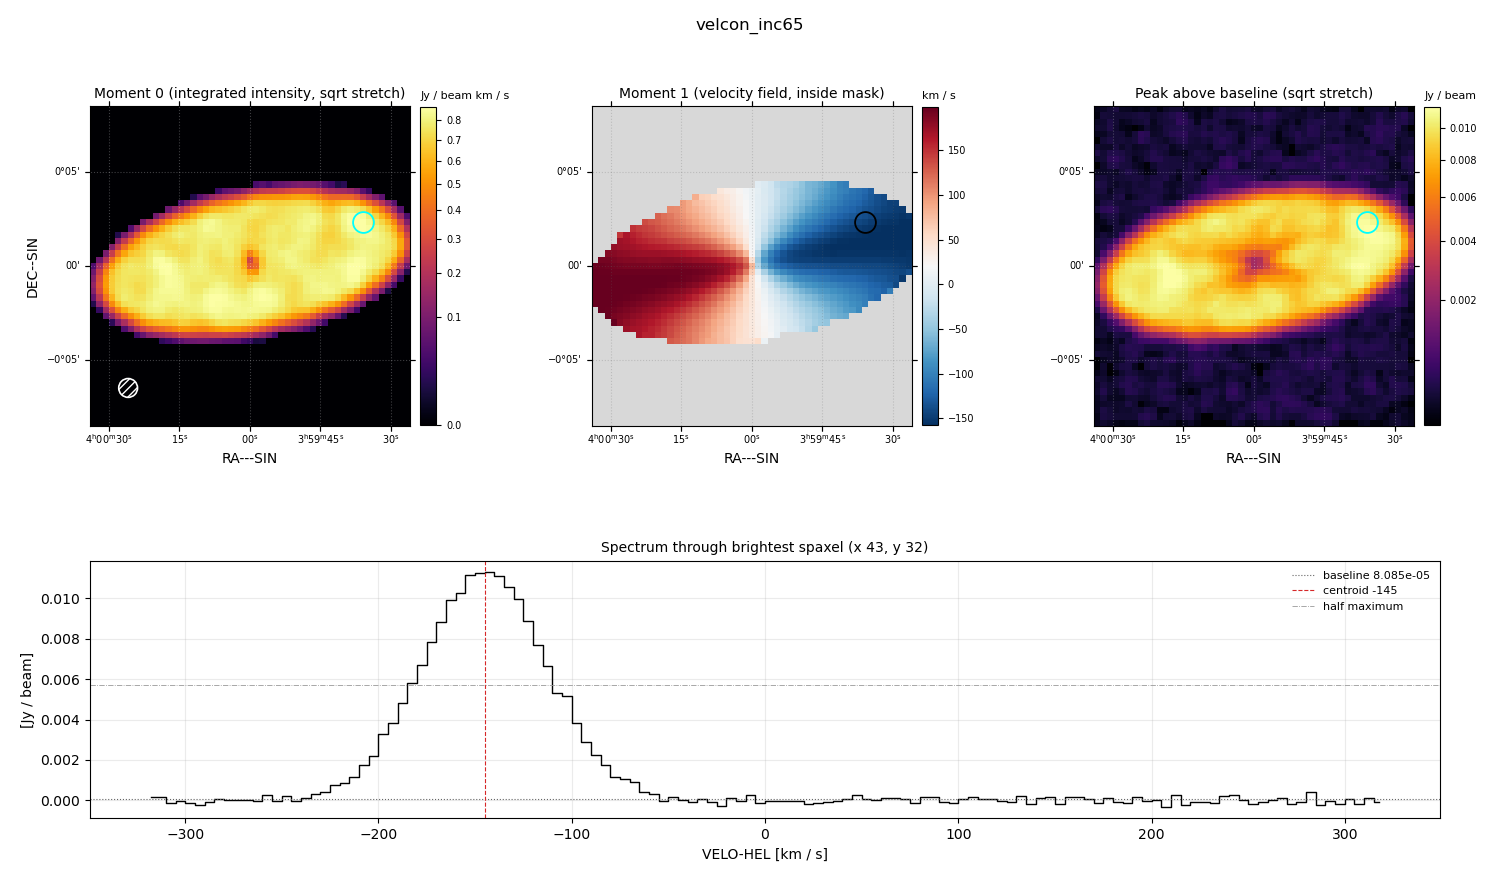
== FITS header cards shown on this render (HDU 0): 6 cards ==
OBJECT  = 'velcon_inc65'
BUNIT   = 'JY/BEAM '           /
CTYPE1  = 'RA---SIN'           /
CTYPE2  = 'DEC--SIN'           /
CTYPE3  = 'VELO-HEL'           /
CUNIT3  = 'km/s    '           /

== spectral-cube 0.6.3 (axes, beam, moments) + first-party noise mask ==
SpectralCube HDU 0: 128 channels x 51 x 51 spaxels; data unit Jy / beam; figure title: velcon_inc65
Units: BUNIT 'JY/BEAM' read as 'Jy/beam' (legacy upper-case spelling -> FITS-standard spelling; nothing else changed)
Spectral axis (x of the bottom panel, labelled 'VELO-HEL [km / s]'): -317 .. 317 km / s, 128 channels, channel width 5 km / s
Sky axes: RA---SIN/DEC--SIN; field 17' x 17' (20 arcsec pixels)
Beam (drawn as the hatched ellipse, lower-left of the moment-0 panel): BMAJ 60 arcsec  BMIN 60 arcsec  BPA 0 deg
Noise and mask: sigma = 1.6e-04 Jy / beam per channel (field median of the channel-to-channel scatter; agrees with the line-free scatter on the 1561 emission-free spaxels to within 1%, no correlation factor applied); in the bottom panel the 96 channels outside the line scatter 1.8e-04 Jy / beam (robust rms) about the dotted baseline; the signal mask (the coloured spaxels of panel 2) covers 40% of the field
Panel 1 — Moment 0 (line voxels x channel width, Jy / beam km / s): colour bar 0 .. 0.871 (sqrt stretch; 0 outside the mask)
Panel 2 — Moment 1 (intensity-weighted velocity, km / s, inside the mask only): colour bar -158 .. 198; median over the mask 20
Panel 3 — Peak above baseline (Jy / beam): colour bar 2.71e-04 .. 0.0114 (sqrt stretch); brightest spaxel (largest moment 0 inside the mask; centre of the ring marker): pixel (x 43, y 32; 0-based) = FK5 03h59m36s +00d02m20s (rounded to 2 s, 20 arcsec steps: no finer than the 20 arcsec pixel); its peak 0.0112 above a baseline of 8.085e-05
Panel 4 — spectrum at that spaxel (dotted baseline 8.085e-05 Jy / beam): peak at -142 km / s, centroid -145 km / s (red dashed line; intensity-weighted over the run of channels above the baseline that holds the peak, -240 .. -55 km / s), W50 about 75 km / s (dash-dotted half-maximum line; edge to edge of the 15 channels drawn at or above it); detected line -225 .. -65 km / s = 32 of 128 channels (25%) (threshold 4 sigma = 6.4e-04 Jy / beam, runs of >= 3 channels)